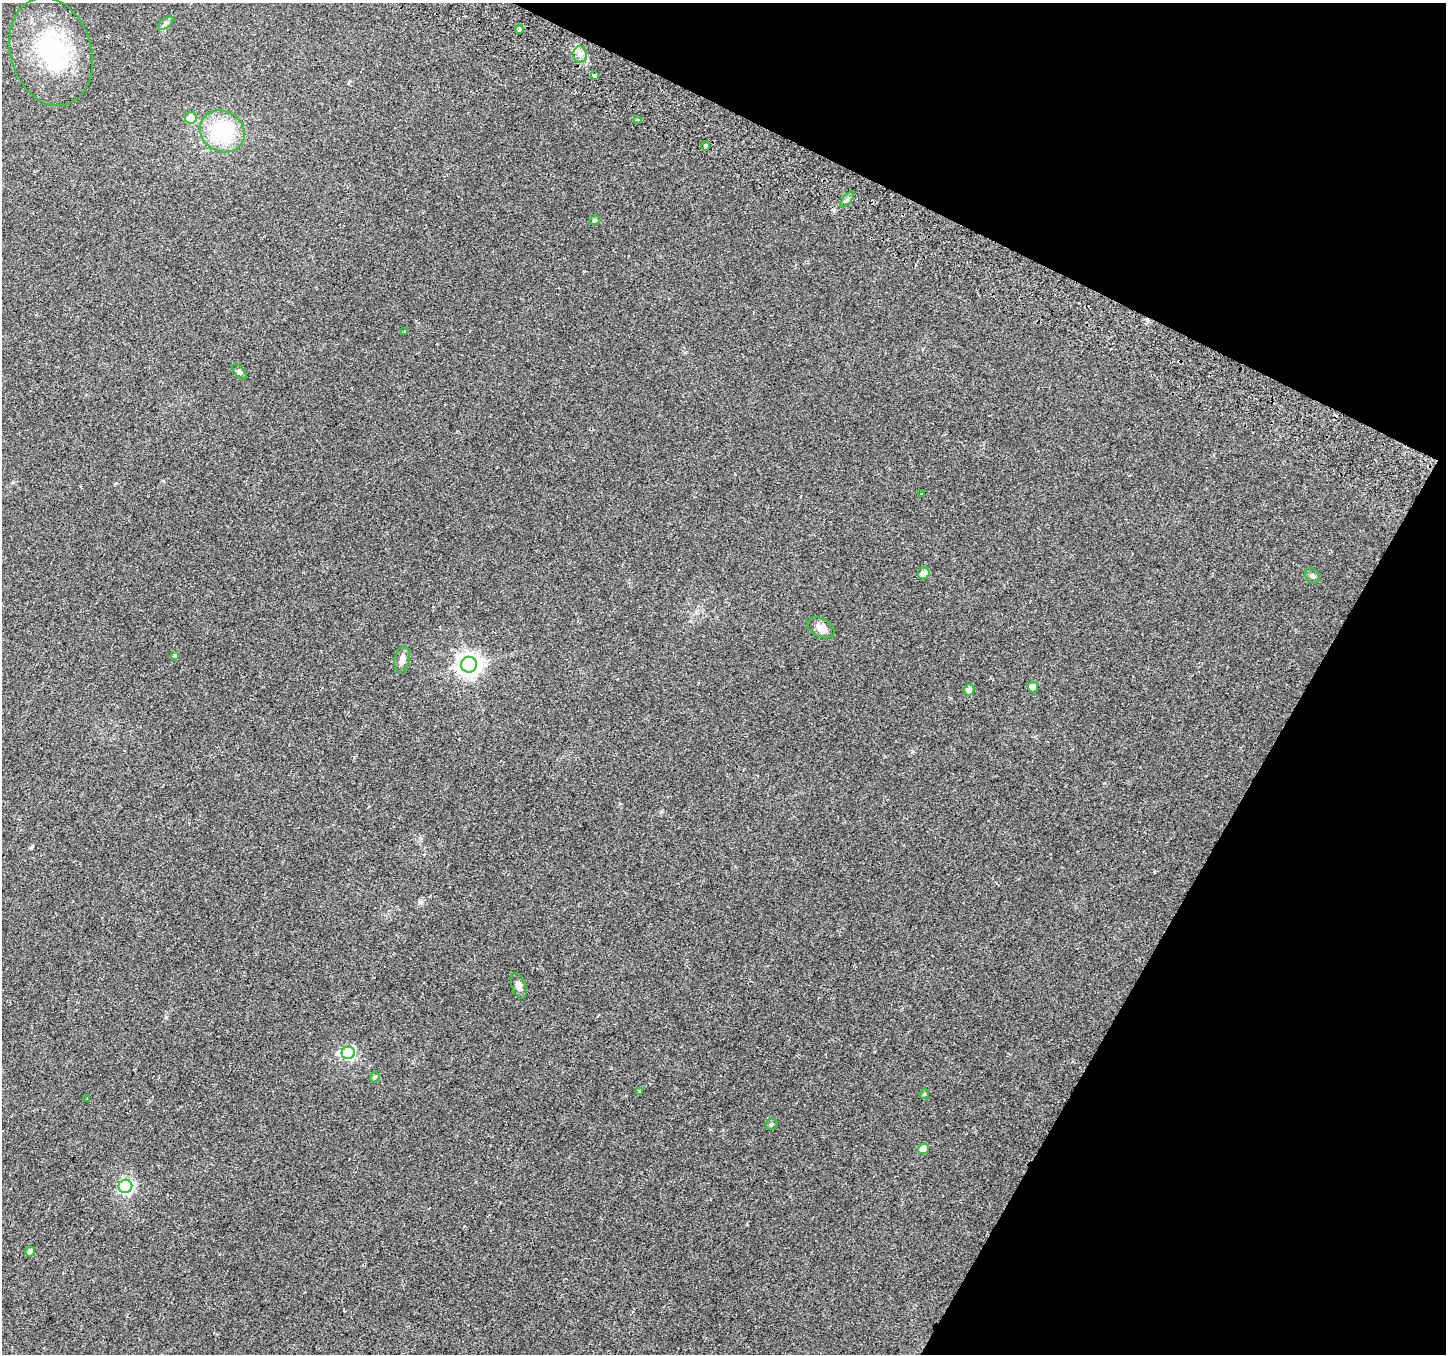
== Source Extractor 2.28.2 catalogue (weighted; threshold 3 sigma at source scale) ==
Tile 8 of 4 x 4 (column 4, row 2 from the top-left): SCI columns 4360-5803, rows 2955-4306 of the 5840 x 5975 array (HDU 1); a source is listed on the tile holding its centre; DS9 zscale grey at full resolution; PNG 1448 x 1356 px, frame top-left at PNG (2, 3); each listed source drawn as its Kron ellipse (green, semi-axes under 4 px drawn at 4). Shown black and unused: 23% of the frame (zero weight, under 2 of 3 exposures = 3% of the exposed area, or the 3 px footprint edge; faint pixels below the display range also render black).
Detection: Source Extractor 2.28.2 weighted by HDU 2 'WHT'; one run over the whole footprint, this tile lists its part. Background 0.0522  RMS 0.0054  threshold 0.0243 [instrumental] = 3 sigma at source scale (4.5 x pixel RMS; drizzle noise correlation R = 1.50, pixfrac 1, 0.0396/0.0396 arcsec/px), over >= 5 px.
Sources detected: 35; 1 inside a brighter object's white glare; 2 cosmic-ray / hot-pixel residue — neither listed nor drawn; the other 32 listed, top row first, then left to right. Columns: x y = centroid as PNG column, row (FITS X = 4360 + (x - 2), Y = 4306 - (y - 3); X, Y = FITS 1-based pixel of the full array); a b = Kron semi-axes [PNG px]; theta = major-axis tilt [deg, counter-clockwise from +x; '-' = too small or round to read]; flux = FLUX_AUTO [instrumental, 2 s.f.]
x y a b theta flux
166 23 9 4 36 1.6
519 30 5 3 - 5.1
51 52 55 40 -73 63
580 54 8 6 88 2.6
594 76 3 3 - 4
191 118 6 6 - 8.5
637 119 3 3 - 2.3
222 132 23 20 -31 34
706 146 5 3 - 3.3
847 200 9 3 50 1
595 220 6 3 19 0.62
405 331 3 3 - 0.72
239 372 9 5 -49 1.1
921 494 3 3 - 2.3
924 573 6 5 - 4.1
1312 576 8 6 -64 1.4
821 628 14 9 -26 3.7
175 655 3 3 - 2
402 659 13 7 79 3.2
469 665 8 8 - 400
1033 687 5 5 - 5.7
969 690 6 5 - 2.5
519 986 13 7 -71 2.2
348 1053 6 6 - 65
375 1077 5 5 - 0.67
639 1091 3 3 - 1.6
924 1094 5 4 - 0.6
87 1098 2 2 - 0.35
772 1124 6 5 - 1
923 1149 5 5 - 5.3
125 1186 7 6 - 110
30 1251 5 4 - 2.4
Overlapping masked pixels (flux is a lower limit): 1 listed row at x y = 594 76
Unlisted compact peaks at least as high as the median listed source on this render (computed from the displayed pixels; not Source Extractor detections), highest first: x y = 420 902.